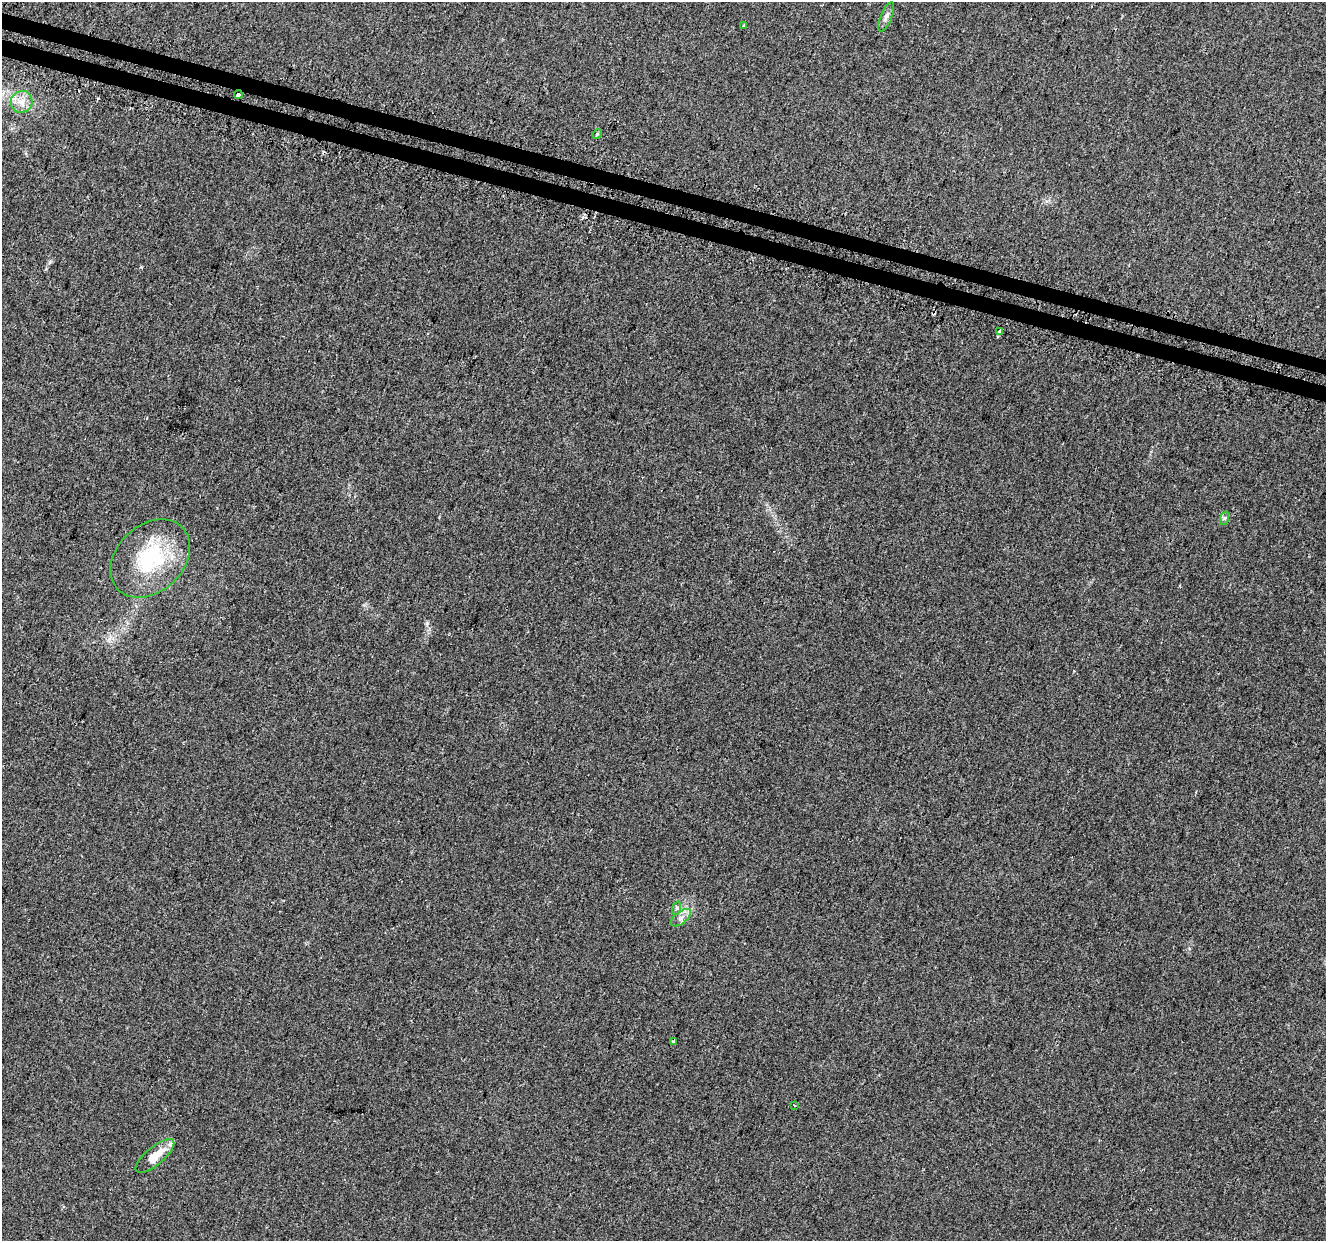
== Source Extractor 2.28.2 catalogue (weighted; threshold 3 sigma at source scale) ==
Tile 11 of 4 x 4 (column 3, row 3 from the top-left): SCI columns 2684-4007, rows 1572-2810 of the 5424 x 5592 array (HDU 1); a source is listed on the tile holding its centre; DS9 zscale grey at full resolution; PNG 1328 x 1243 px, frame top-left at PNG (2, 2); each listed source drawn as its Kron ellipse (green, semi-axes under 4 px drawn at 4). Shown black and unused: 3% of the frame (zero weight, under 2 of 3 exposures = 3% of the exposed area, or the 3 px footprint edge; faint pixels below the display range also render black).
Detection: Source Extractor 2.28.2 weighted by HDU 2 'WHT'; one run over the whole footprint, this tile lists its part. Background 0.0309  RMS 0.0073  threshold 0.0328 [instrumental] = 3 sigma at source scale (4.5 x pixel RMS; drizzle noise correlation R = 1.50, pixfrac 1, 0.0396/0.0396 arcsec/px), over >= 5 px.
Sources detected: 15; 2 cosmic-ray / hot-pixel residue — neither listed nor drawn; the other 13 listed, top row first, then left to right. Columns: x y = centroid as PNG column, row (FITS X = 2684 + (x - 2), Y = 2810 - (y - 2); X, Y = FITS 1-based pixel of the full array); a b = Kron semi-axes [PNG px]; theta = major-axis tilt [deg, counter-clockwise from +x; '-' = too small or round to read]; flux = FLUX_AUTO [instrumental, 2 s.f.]
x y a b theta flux
886 17 16 5 67 3
743 26 3 3 - 1.4
238 94 4 3 - 6
21 102 11 10 - 6.7
597 134 5 4 - 0.72
999 331 3 3 - 3.4
1225 518 7 4 71 1.3
150 558 45 33 44 58
677 908 7 4 71 1.2
681 918 12 6 37 3.6
673 1042 4 3 - 7.1
794 1105 2 2 - 0.76
155 1156 24 9 40 14
Overlapping masked pixels (flux is a lower limit): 1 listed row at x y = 238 94
Unlisted compact peaks at least as high as the median listed source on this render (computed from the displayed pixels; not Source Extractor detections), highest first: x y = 427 623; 50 262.